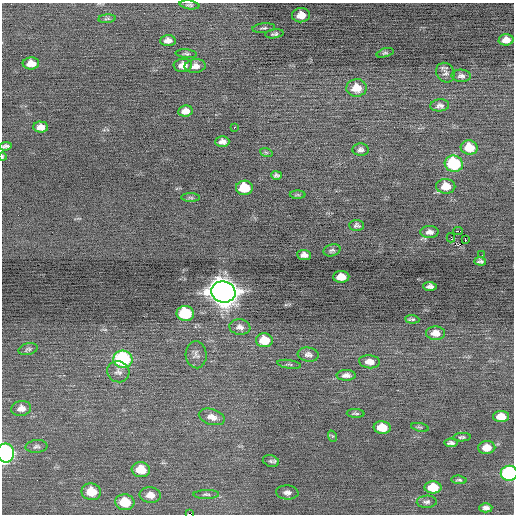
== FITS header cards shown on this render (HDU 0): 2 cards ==
NAXIS1  =                  512 / Axis length
NAXIS2  =                  512 / Axis length

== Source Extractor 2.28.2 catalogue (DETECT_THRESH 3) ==
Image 512 x 512 px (HDU 0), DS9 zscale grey, 1 PNG px = 1 image px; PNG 516 x 516 px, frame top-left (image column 1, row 512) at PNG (2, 3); each listed source drawn as its Kron ellipse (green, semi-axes under 4 px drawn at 4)
Background -0.0775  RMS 0.73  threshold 2.19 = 3 sigma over >= 5 px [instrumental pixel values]
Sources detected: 82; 1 with non-positive FLUX_AUTO (blend fragments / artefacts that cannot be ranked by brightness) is neither listed nor drawn; the other 81 listed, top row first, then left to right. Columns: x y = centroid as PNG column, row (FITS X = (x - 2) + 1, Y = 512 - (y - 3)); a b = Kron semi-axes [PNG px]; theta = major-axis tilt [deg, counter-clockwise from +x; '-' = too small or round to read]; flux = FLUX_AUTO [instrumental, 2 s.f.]
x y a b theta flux
189 5 10 4 -8 96
301 15 9 7 6 620
107 19 9 3 5 74
264 28 11 4 7 110
274 34 9 4 8 100
168 40 8 5 3 240
506 40 7 5 4 360
385 53 9 4 17 85
186 54 11 4 -5 97
31 63 8 6 1 480
183 65 9 6 3 380
195 66 10 6 5 290
445 73 10 9 - 210
461 76 10 6 -3 170
357 88 10 8 6 780
440 105 9 6 6 160
185 111 7 5 6 310
41 127 7 5 -2 330
234 127 3 3 - 370
222 142 7 5 1 230
6 146 6 4 7 120
469 147 8 7 - 870
361 150 8 6 -2 140
266 152 6 4 -19 59
2 157 4 2 - 50
454 164 9 8 - 3400
276 175 5 4 - 110
446 186 9 7 -2 650
244 188 8 7 - 1400
298 195 8 4 0 77
191 198 9 4 -1 89
357 225 7 5 -3 110
458 231 5 2 - 650
429 232 9 6 0 200
451 238 4 2 - 830
465 240 3 2 - 250
332 250 9 6 17 120
304 255 7 5 -4 230
482 255 2 2 - 56
480 261 6 3 -5 99
341 277 8 6 1 600
430 286 7 4 -2 150
223 292 12 10 -15 74000
185 314 9 7 -2 3200
412 319 7 3 -5 70
240 327 10 8 -9 230
436 333 9 7 -4 420
264 340 8 7 - 1100
28 349 10 5 15 110
308 354 10 7 -7 200
196 355 13 10 -85 250
123 359 9 8 - 5200
369 362 10 6 -5 360
289 364 12 3 -8 70
118 372 11 10 - 250
346 375 9 5 1 220
21 408 10 7 11 350
356 413 9 3 -2 83
501 416 8 5 0 720
212 417 13 7 -16 340
382 427 8 6 -6 880
420 427 9 3 -12 67
332 436 6 3 -71 51
462 437 9 4 3 92
451 443 6 4 -4 140
36 446 11 6 5 150
487 448 8 6 3 610
6 453 9 8 - 11000
271 461 8 5 -16 100
141 470 9 7 -8 970
509 473 8 7 - 7100
459 480 7 3 -6 82
433 487 8 6 -1 1200
91 492 10 8 -9 980
287 492 11 7 -4 220
206 494 13 4 1 130
150 495 10 8 -7 390
125 502 9 8 - 1200
427 502 10 6 2 150
486 508 6 4 2 170
190 514 3 2 - 580
At the frame edge (FLAGS 8, measured only in part): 5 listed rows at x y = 6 146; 2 157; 6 453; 509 473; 190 514
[1 non-positive-flux detection neither listed nor drawn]